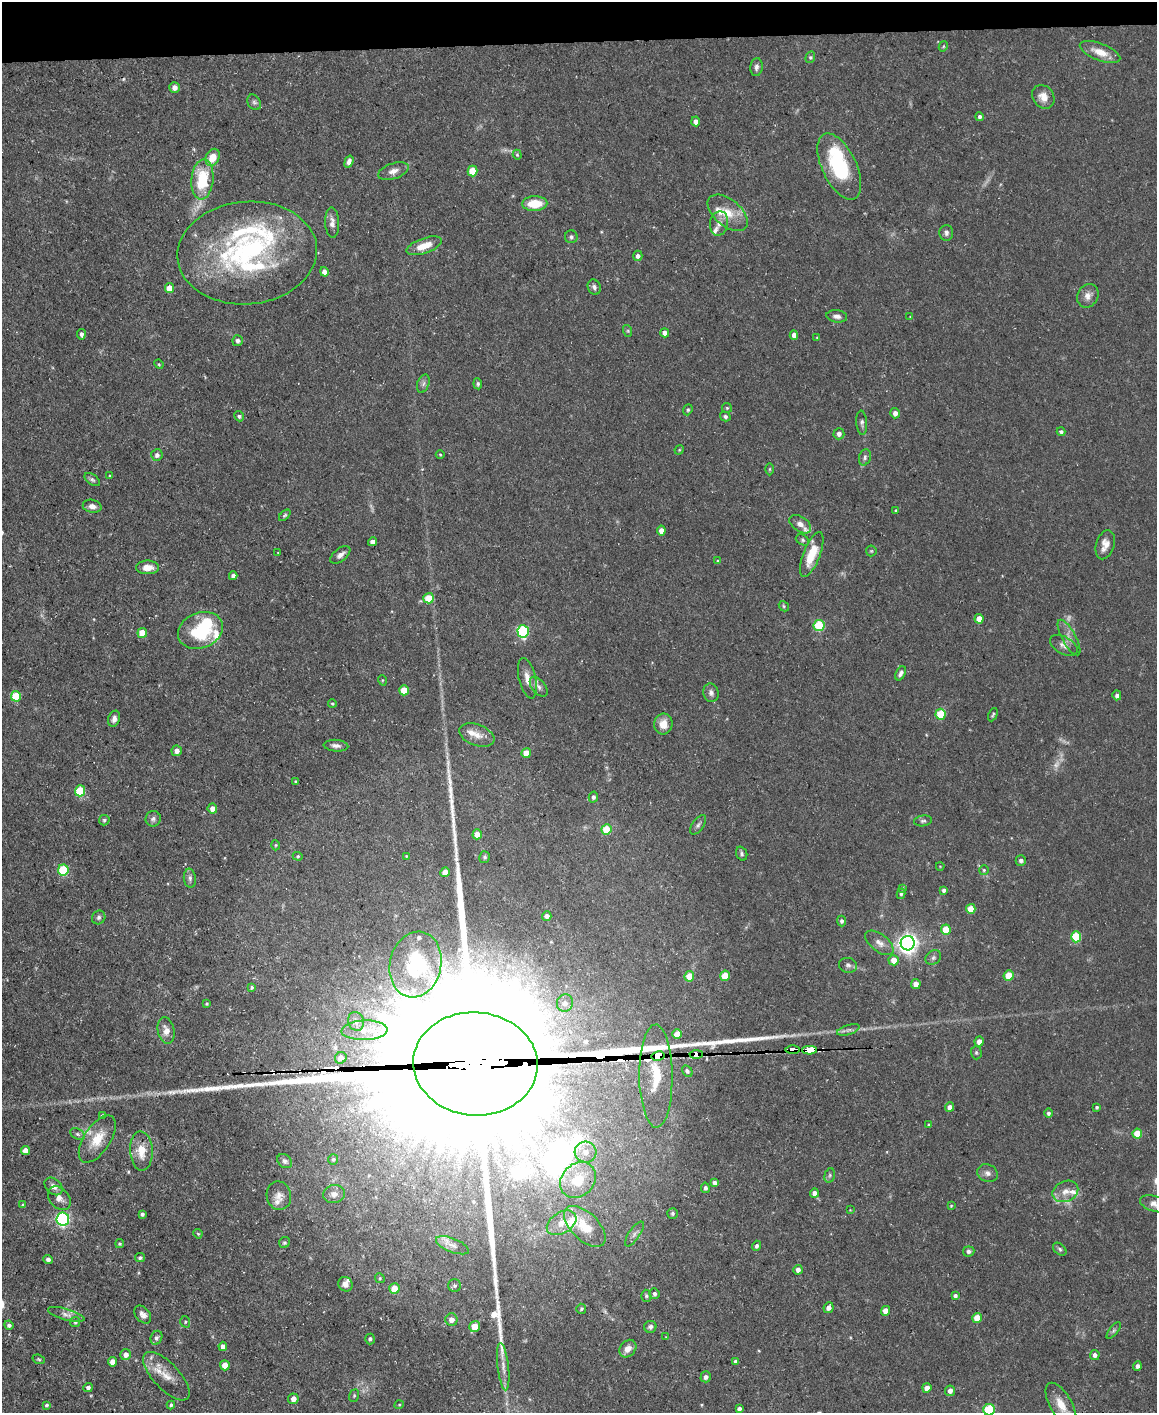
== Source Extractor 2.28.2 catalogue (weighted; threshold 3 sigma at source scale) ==
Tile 3 of 4 x 3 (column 3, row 1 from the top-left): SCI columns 2311-3465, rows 2947-4357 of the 4620 x 4591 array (HDU 1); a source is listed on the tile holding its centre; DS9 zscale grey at full resolution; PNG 1159 x 1415 px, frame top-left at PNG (2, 2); each listed source drawn as its Kron ellipse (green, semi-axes under 4 px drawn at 4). Shown black and unused: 3% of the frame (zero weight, under 3 of 5 exposures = <1% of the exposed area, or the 3 px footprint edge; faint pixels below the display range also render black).
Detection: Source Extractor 2.28.2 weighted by HDU 2 'WHT'; one run over the whole footprint, this tile lists its part. Background 0.0587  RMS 0.004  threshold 0.0182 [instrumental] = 3 sigma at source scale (4.5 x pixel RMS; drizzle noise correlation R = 1.50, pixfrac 1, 0.05/0.05 arcsec/px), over >= 5 px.
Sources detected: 272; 6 too faint to see at this stretch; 3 inside a brighter object's white glare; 4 cosmic-ray / hot-pixel residue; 2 long thin detections or spike segments (spike, bleed or trail) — neither listed nor drawn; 13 inside a brighter listed object's ellipse — not listed separately; the other 244 listed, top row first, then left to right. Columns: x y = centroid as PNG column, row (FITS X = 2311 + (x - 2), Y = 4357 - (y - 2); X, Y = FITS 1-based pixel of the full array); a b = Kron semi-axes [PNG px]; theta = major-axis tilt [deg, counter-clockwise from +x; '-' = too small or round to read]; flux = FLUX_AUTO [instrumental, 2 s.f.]
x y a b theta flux
943 46 5 4 - 0.46
1100 52 21 8 -21 5.9
810 57 6 4 69 0.68
756 67 9 6 84 1.4
174 88 5 5 - 2
1043 97 12 10 -53 4.3
254 102 8 6 -61 0.99
980 117 4 4 - 1.1
696 121 5 4 - 2.2
517 155 5 4 - 0.51
213 157 9 6 63 6.6
349 162 6 4 71 2.1
839 166 36 17 -65 30
393 171 16 7 19 2.6
473 171 5 5 - 11
202 179 20 11 85 19
535 204 12 7 2 9.7
728 213 23 13 -40 7.8
332 223 15 7 -87 2.4
719 223 12 9 77 2.9
946 233 8 7 - 1.3
571 237 6 6 - 1
424 246 18 7 19 5.9
247 253 70 51 5 95
638 256 5 4 - 1.1
324 272 5 4 - 2.9
594 287 8 6 -68 1.3
169 288 5 4 - 6.4
1088 296 12 10 59 2.8
837 316 10 6 -8 1.7
910 317 3 3 - 0.28
628 331 6 4 -72 0.53
665 333 4 4 - 2.4
81 334 5 4 - 1.3
794 335 5 4 - 2
817 338 4 3 - 0.33
238 341 5 5 - 1.2
159 364 5 4 - 0.48
423 384 9 6 71 1.3
478 384 5 4 - 0.78
727 408 5 5 - 0.54
688 410 6 4 68 0.58
895 413 5 4 - 2.2
239 416 5 4 - 0.95
725 416 5 4 - 0.8
862 423 12 5 -85 1.2
1061 432 4 4 - 0.92
839 434 5 5 - 1.6
679 450 5 4 - 0.41
157 455 6 5 - 1.6
440 455 4 4 - 0.43
865 457 8 5 74 1.1
770 469 6 4 89 0.52
110 476 3 3 - 0.45
92 480 9 5 -36 0.91
92 506 9 6 -13 2.3
896 511 4 3 - 0.5
285 515 7 3 45 0.68
800 524 12 7 -35 2.6
661 530 5 4 - 2.9
803 540 7 5 -28 0.81
372 542 4 4 - 1.8
1105 545 15 9 73 3.9
871 551 5 5 - 0.5
278 553 3 3 - 0.29
812 554 24 8 69 10
340 555 11 6 39 2.1
718 561 4 3 - 0.49
147 567 11 7 0 4.1
233 576 4 4 - 1.5
429 598 5 5 - 8.8
784 606 5 4 - 0.56
979 619 5 4 - 4.8
819 625 6 5 - 19
200 630 23 17 22 23
523 631 6 5 - 53
142 633 5 5 - 7.7
1069 638 20 7 -61 2.8
1064 645 15 8 -29 2.5
901 673 7 4 63 1.3
527 678 21 8 -77 4
382 680 5 3 - 0.38
539 687 12 6 -52 1.7
404 690 5 5 - 9.5
711 693 9 7 -73 1.5
1117 695 5 4 - 1.3
16 696 5 5 - 19
332 704 4 4 - 0.51
941 714 5 5 - 15
993 715 7 3 65 0.61
114 719 8 5 69 1.6
663 724 10 9 - 4.8
477 735 18 10 -20 4.4
336 746 12 6 -4 1.8
177 751 5 5 - 1.9
526 753 5 5 - 7.5
296 782 3 3 - 0.7
80 791 5 5 - 22
593 797 5 4 - 0.87
212 808 5 5 - 2.5
153 819 8 7 - 1.4
104 820 5 5 - 0.67
923 821 9 5 7 0.92
698 825 11 5 55 1.2
606 829 5 5 - 13
477 834 5 4 - 4.8
276 845 5 3 - 0.42
742 854 7 5 -69 0.97
298 856 5 4 - 0.56
406 856 3 3 - 0.31
485 857 6 5 - 0.79
1021 860 5 5 - 1.1
940 866 4 2 - 0.27
63 870 5 5 - 23
984 870 5 5 - 0.56
445 872 5 4 - 3.9
190 878 9 6 -83 1.3
902 888 4 4 - 0.42
944 890 4 4 - 1.2
901 894 5 4 - 0.73
971 909 5 5 - 9.1
547 916 5 4 - 1.5
99 917 7 6 - 1.1
842 921 5 4 - 1.1
946 930 5 5 - 12
1076 937 5 5 - 21
879 943 16 8 -38 3.1
908 943 7 7 - 240
933 958 8 6 38 1.2
894 960 5 5 - 5.2
416 964 33 25 77 32
848 965 9 7 -15 1.3
689 976 5 4 - 8.3
725 976 5 5 - 9
1009 976 5 5 - 8.6
916 984 5 5 - 2.8
252 987 3 3 - 0.72
565 1003 9 8 - 2.5
207 1004 3 3 - 0.42
356 1021 9 8 - 2.3
166 1030 13 8 -79 3.1
364 1030 23 10 2 8
848 1030 11 5 17 1.3
677 1034 5 4 - 6.6
979 1042 5 4 - 3.1
792 1050 7 3 -2 14
809 1050 7 3 -1 590
976 1053 7 5 -89 0.8
696 1054 6 3 2 770
658 1056 7 4 12 1300
341 1058 6 5 - 3.3
475 1064 62 51 -4 57000
687 1071 6 4 -60 0.84
656 1076 51 16 -89 220
950 1107 5 4 - 2.3
1097 1107 4 3 - 0.68
1048 1113 5 4 - 0.94
102 1116 3 3 - 0.77
929 1125 3 3 - 0.62
77 1134 8 5 -27 0.9
1137 1134 5 5 - 9.7
97 1139 27 13 56 8.6
25 1150 4 4 - 3.8
141 1151 20 11 -87 6.9
586 1152 11 10 - 3.7
333 1159 5 5 - 0.75
285 1161 8 6 -39 1.1
987 1173 10 8 -22 1.9
830 1175 7 5 74 0.75
578 1180 19 16 44 12
714 1183 4 4 - 1.3
53 1186 10 7 -44 2.3
705 1188 5 4 - 0.99
1065 1191 13 10 24 3.6
814 1193 5 4 - 2
334 1194 11 9 11 2.6
279 1196 14 12 -77 3.3
59 1198 13 9 -49 3.1
1155 1204 15 7 -16 2.8
23 1205 3 3 - 0.61
951 1206 3 3 - 0.35
850 1210 2 2 - 0.26
672 1213 5 5 - 0.84
142 1214 4 3 - 0.95
63 1219 6 6 - 78
562 1223 16 10 31 4
585 1226 26 13 -44 10
198 1234 5 3 - 0.5
634 1234 14 5 55 1.6
284 1243 6 5 - 0.65
120 1244 4 4 - 0.57
452 1245 17 7 -21 2.8
757 1246 5 4 - 0.89
1060 1249 8 5 -42 0.92
969 1251 6 5 - 0.97
140 1258 5 4 - 0.83
48 1259 5 4 - 1.4
798 1270 5 4 - 1.9
380 1278 5 4 - 0.55
345 1284 7 6 - 2
454 1286 6 6 - 0.83
394 1289 5 5 - 6.8
654 1294 5 5 - 1.2
646 1296 6 5 - 0.69
955 1296 4 4 - 1.1
829 1308 5 5 - 1.9
581 1309 5 5 - 0.7
885 1311 5 4 - 3.7
66 1314 19 5 -16 2.3
143 1315 10 7 -50 1.9
977 1318 5 4 - 8.5
451 1320 6 6 - 2.8
75 1322 5 5 - 0.62
185 1322 6 4 -72 0.64
9 1325 4 4 - 1.2
475 1326 6 5 - 6.1
650 1327 6 6 - 1.2
1114 1330 10 4 50 0.91
666 1337 3 3 - 0.29
156 1338 7 5 67 1
370 1339 5 5 - 0.73
223 1346 4 4 - 1.9
628 1349 9 7 49 3.2
126 1355 5 5 - 2.5
1095 1355 5 5 - 1.4
39 1359 6 4 -20 0.56
735 1361 4 4 - 0.92
113 1362 5 4 - 3.2
225 1365 5 5 - 4.8
1137 1366 5 4 - 1.2
503 1367 24 5 -83 3.4
166 1376 31 13 -47 6.7
706 1377 5 5 - 1.4
88 1387 5 4 - 0.99
927 1388 5 4 - 3.9
950 1391 5 5 - 1.9
354 1396 6 5 - 0.57
293 1399 5 5 - 2.8
47 1405 4 4 - 0.85
171 1405 4 3 - 0.7
399 1405 5 3 - 0.38
1061 1405 24 11 -60 7.2
739 1409 4 4 - 1.1
989 1410 6 5 - 26
Overlapping masked pixels (flux is a lower limit): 5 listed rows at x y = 792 1050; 809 1050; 696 1054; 658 1056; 475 1064
Isophote crosses this tile's border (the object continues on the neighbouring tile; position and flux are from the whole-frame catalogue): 2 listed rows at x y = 1155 1204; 989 1410